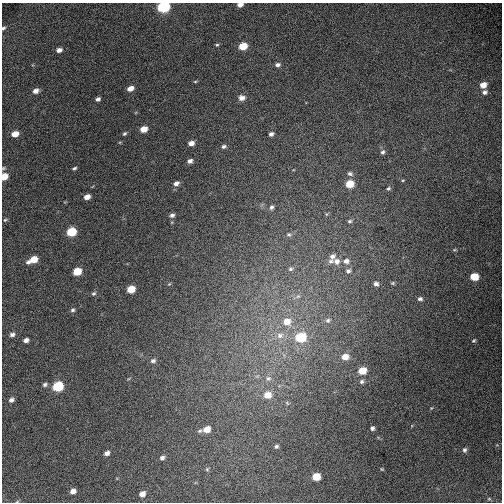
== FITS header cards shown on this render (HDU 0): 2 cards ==
NAXIS1  =                  500 / Axis length
NAXIS2  =                  500 / Axis length

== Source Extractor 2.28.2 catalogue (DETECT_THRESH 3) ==
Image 500 x 500 px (HDU 0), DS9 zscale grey, 1 PNG px = 1 image px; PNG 504 x 504 px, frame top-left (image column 1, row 500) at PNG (2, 3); no overlay
Background 842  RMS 18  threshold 54.8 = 3 sigma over >= 5 px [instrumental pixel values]
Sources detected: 84; all 84 listed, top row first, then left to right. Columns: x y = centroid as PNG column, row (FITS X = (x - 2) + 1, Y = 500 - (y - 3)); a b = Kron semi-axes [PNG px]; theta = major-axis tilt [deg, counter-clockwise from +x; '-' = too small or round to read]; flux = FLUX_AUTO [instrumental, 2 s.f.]
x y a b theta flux
240 5 6 4 4 6700
163 7 7 5 13 180000
3 28 6 5 - 2200
217 45 5 4 - 1600
243 46 6 5 - 33000
59 50 6 4 21 6000
277 65 6 5 - 4300
195 81 5 3 - 1200
483 85 6 5 - 11000
130 88 5 4 - 10000
35 91 6 4 28 6500
485 92 6 5 - 3500
242 98 9 7 11 6400
98 99 4 4 - 3700
144 129 6 4 22 17000
15 134 6 4 14 12000
124 134 5 3 - 1800
271 134 5 4 - 3700
191 143 5 4 - 7600
224 146 6 5 - 3000
383 152 7 6 - 3300
190 161 5 4 - 4800
3 168 6 4 22 1600
74 168 4 3 - 1900
350 174 8 6 -23 3600
4 176 5 5 - 23000
403 180 4 3 - 1100
176 183 6 5 - 5700
350 184 6 5 - 30000
388 188 5 5 - 2200
87 197 5 4 - 9800
271 207 6 5 - 2800
172 215 6 5 - 3800
5 220 6 4 42 1800
349 221 6 5 - 2300
71 232 6 5 - 54000
289 235 7 5 -32 2600
454 250 6 3 18 1400
332 256 7 6 - 5000
33 260 9 5 26 24000
331 261 9 7 35 4800
337 261 8 7 - 6900
346 261 8 7 - 6200
290 269 7 6 - 3000
77 271 6 5 - 35000
348 271 6 6 - 3400
474 277 6 5 - 28000
393 283 5 4 - 1600
169 284 5 4 - 1400
376 284 5 5 - 3800
131 289 6 5 - 29000
94 293 6 5 - 2400
298 296 7 5 42 2800
420 299 6 5 - 3500
73 310 6 5 - 2600
328 320 7 6 - 3100
287 322 9 8 - 15000
12 334 7 6 - 4400
280 335 11 9 14 9000
301 337 7 6 - 67000
26 340 5 4 - 5100
474 341 6 4 46 1700
345 357 7 6 - 12000
153 361 8 6 15 3900
362 371 6 5 - 23000
268 378 8 8 - 4600
361 382 6 5 - 2600
45 385 6 5 - 3000
58 386 7 6 - 80000
267 395 8 7 - 15000
11 400 7 6 - 4400
287 403 7 4 -46 1700
372 428 4 4 - 2800
207 429 7 6 - 14000
200 431 7 5 23 2500
276 446 5 4 - 2200
464 450 6 5 - 2700
107 453 5 4 - 4600
162 458 6 5 - 3400
207 469 5 5 - 1800
382 469 4 3 - 1100
316 476 6 5 - 25000
73 491 5 4 - 7000
142 494 6 5 - 7400
At the frame edge (FLAGS 8, measured only in part): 5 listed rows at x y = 240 5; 163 7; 3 28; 3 168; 4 176